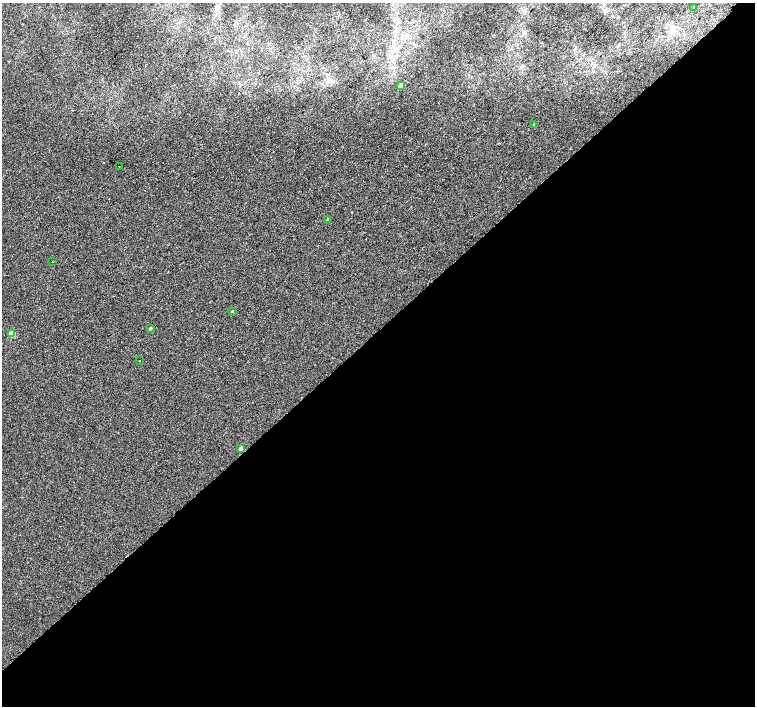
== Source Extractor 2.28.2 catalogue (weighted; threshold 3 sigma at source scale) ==
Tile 15 of 4 x 4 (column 3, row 4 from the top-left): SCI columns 3056-4560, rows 198-1605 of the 6117 x 6089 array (HDU 1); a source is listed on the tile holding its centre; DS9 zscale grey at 2 x 2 block average (1 PNG px = mean of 2 x 2 image px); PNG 757 x 708 px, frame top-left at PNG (2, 3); each listed source drawn as its Kron ellipse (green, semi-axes under 4 px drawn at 4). Shown black and unused: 53% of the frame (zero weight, under 2 of 3 exposures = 3% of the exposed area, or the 3 px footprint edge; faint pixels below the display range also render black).
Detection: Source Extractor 2.28.2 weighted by HDU 2 'WHT'; one run over the whole footprint, this tile lists its part. Background 0.00604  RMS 0.0037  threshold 0.0168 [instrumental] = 3 sigma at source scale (4.5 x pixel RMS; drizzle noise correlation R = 1.50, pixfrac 1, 0.0396/0.0396 arcsec/px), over >= 5 px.
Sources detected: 12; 1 cosmic-ray / hot-pixel residue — neither listed nor drawn; the other 11 listed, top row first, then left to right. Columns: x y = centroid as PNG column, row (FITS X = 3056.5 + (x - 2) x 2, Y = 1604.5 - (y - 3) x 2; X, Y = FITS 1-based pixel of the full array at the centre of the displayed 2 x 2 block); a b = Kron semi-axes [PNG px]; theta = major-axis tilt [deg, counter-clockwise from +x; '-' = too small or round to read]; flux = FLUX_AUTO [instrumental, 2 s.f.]
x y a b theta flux
694 7 2 2 - 1.4
400 85 2 2 - 4.1
534 125 2 2 - 1.2
119 167 2 2 - 0.32
327 220 2 2 - 1.4
52 262 2 2 - 0.24
232 311 2 2 - 0.62
150 328 2 2 - 1.3
12 334 3 3 - 23
140 361 2 2 - 0.4
241 448 2 2 - 4
Diffuse or blended objects may show on this block-average render without a row.